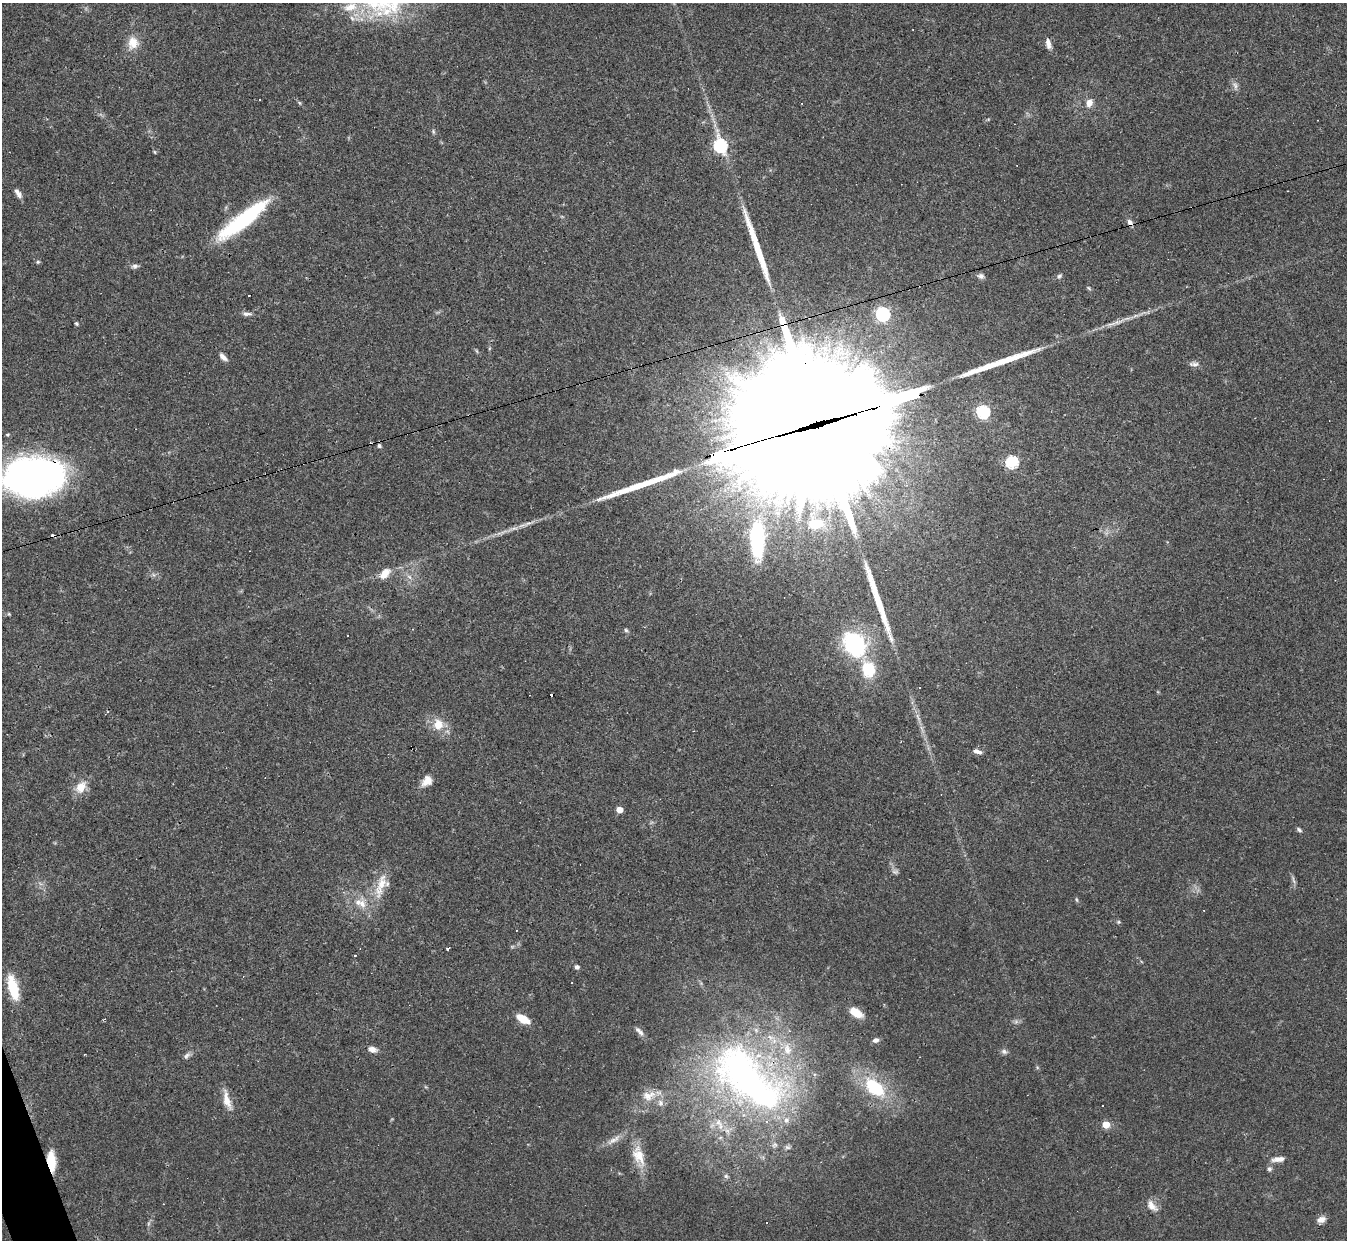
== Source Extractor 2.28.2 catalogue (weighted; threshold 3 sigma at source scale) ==
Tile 7 of 4 x 4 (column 3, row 2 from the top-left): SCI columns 2691-4035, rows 2621-3858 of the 5380 x 5366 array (HDU 1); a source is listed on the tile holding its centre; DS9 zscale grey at full resolution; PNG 1349 x 1242 px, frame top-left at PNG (2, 3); no overlay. Shown black and unused: <1% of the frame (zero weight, under 3 of 4 exposures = <1% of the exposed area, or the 3 px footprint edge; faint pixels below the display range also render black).
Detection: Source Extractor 2.28.2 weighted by HDU 2 'WHT'; one run over the whole footprint, this tile lists its part. Background 0.048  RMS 0.0043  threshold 0.0194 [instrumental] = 3 sigma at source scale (4.5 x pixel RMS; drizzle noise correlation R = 1.50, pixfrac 1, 0.05/0.05 arcsec/px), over >= 5 px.
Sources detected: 98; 1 inside a brighter object's white glare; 11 cosmic-ray / hot-pixel residue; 4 long thin detections or spike segments (spike, bleed or trail) — not listed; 6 inside a brighter listed object's ellipse — not listed separately; the other 76 listed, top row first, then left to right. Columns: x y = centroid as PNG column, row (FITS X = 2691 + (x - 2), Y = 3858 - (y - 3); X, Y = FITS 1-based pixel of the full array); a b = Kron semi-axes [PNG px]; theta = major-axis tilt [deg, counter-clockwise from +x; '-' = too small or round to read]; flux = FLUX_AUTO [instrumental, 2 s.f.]
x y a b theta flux
350 7 24 14 18 11
133 42 14 13 - 6.2
1048 44 13 6 -76 2.3
1235 86 14 7 -71 1.9
300 103 6 3 -70 0.54
1089 103 9 8 - 3.4
433 132 7 4 -71 0.72
720 145 7 6 - 72
155 152 6 4 -87 0.49
18 193 12 5 -56 2.3
243 220 62 14 38 45
38 262 5 4 - 0.64
135 266 8 6 14 1.4
981 276 8 7 - 1.5
1059 276 8 5 52 0.96
249 295 3 3 - 0.84
246 314 13 5 -1 1.6
883 314 6 6 - 86
76 324 6 3 -69 0.61
477 351 6 3 -70 0.53
223 357 11 5 -46 2.1
1194 364 14 7 -4 1.8
983 412 6 6 - 68
814 425 123 37 16 41000
8 435 5 4 - 0.55
379 446 7 5 -57 0.94
1012 462 6 6 - 55
34 477 52 33 3 210
815 524 18 11 5 12
53 536 4 3 - 3.9
756 541 47 20 -89 41
385 573 15 9 48 4.9
409 577 8 6 -45 1.6
9 614 5 4 - 0.5
626 630 6 5 - 0.73
855 644 26 21 -57 46
868 669 22 16 -71 16
920 687 3 3 - 0.61
438 725 12 11 - 7.1
977 751 11 5 -17 2
427 781 15 10 49 4.2
81 787 15 11 57 6.3
620 810 5 4 - 5.6
1299 830 7 4 -40 0.95
895 871 11 5 4 1.1
1293 879 13 4 -75 1.2
381 885 42 12 72 11
1076 899 7 3 -71 0.57
362 904 17 9 -82 4.7
1119 922 5 5 - 0.62
516 930 3 2 - 0.3
512 947 6 4 0 0.64
448 948 4 3 - 1.5
577 967 6 5 - 1.2
13 988 29 10 -75 14
856 1012 15 8 -35 6.8
523 1019 11 6 -31 10
1016 1022 7 5 1 1
641 1033 8 6 -62 1.4
876 1040 7 6 - 1.7
372 1049 11 7 -16 2.6
1004 1051 9 7 -5 1.3
187 1056 11 6 40 1.5
748 1079 113 55 -41 190
875 1088 25 15 -40 25
648 1096 21 13 11 5.8
227 1100 27 8 -74 5.3
1106 1124 5 5 - 9
614 1140 25 7 34 4
639 1156 31 15 -72 10
1278 1159 17 7 7 3.1
51 1161 19 8 -83 12
1269 1169 7 6 - 1.1
726 1176 6 6 - 0.92
1152 1206 18 10 -47 3.8
1321 1220 11 7 21 2.8
Overlapping masked pixels (flux is a lower limit): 5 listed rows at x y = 814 425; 34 477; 53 536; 748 1079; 51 1161
Isophote crosses this tile's border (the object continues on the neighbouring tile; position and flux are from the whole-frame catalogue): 2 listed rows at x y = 350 7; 34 477